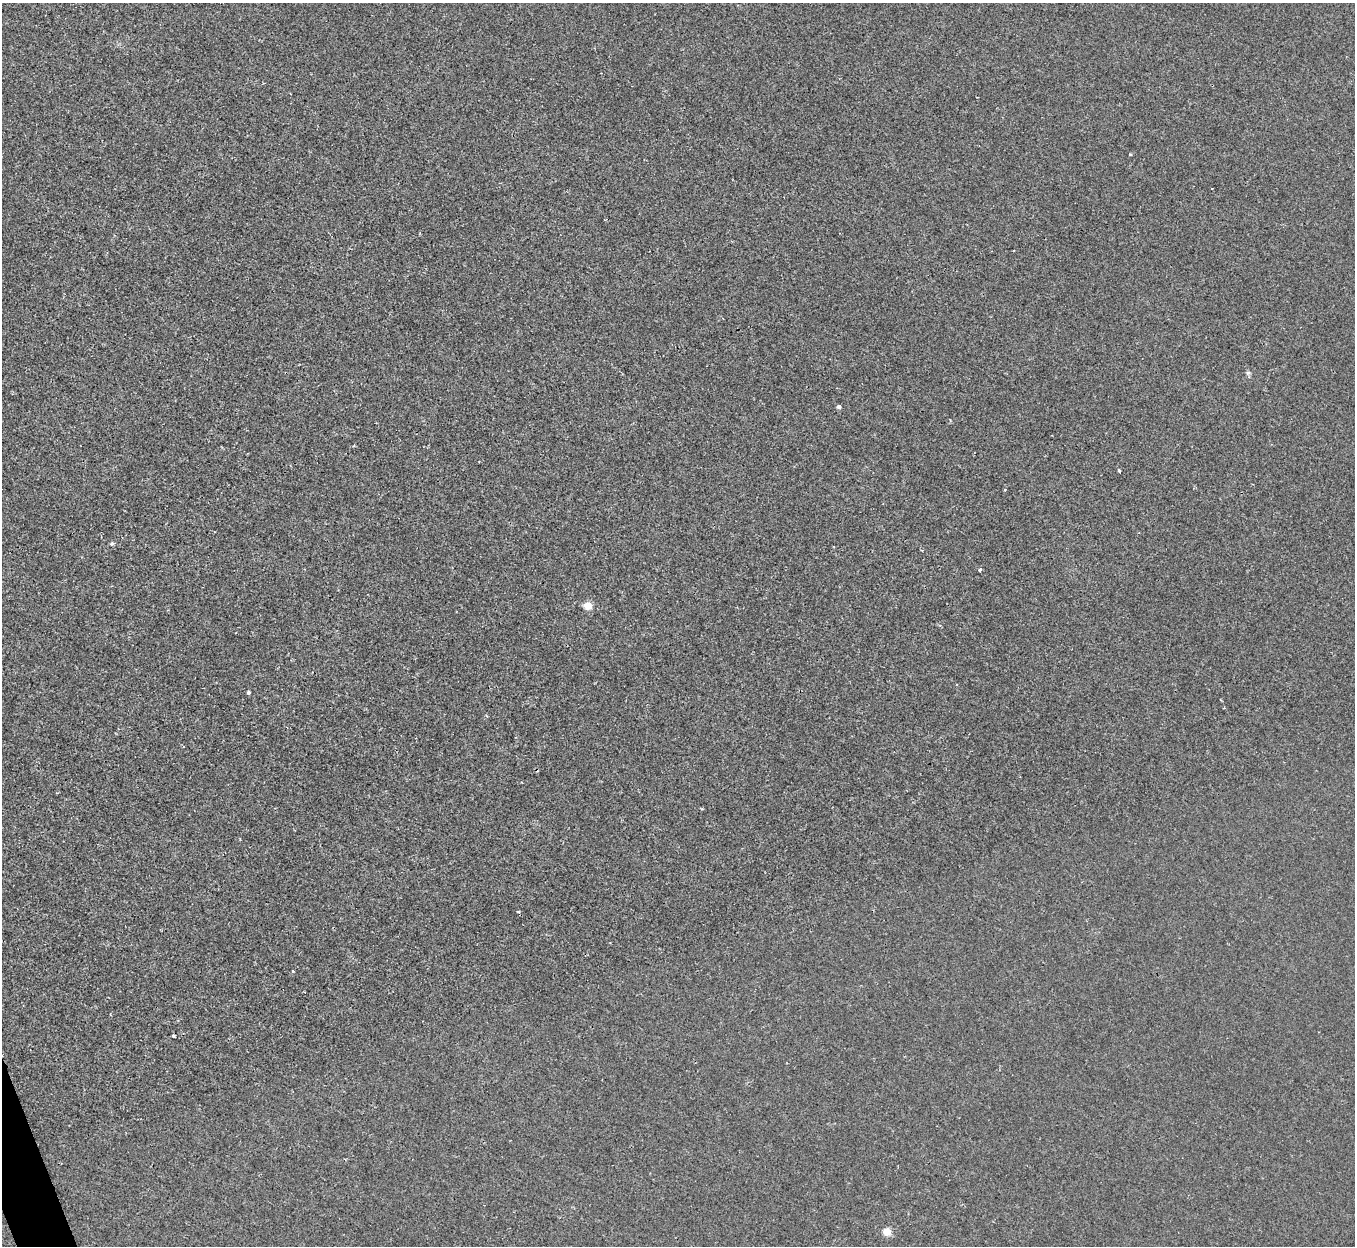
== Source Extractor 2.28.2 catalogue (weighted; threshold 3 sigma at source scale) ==
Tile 7 of 4 x 4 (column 3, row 2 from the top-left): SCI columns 2708-4060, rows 2637-3880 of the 5414 x 5400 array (HDU 1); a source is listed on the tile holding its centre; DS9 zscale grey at full resolution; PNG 1357 x 1248 px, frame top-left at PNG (2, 3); no overlay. Shown black and unused: <1% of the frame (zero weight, under 2 of 3 exposures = <1% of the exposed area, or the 3 px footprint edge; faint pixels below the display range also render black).
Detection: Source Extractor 2.28.2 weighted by HDU 2 'WHT'; one run over the whole footprint, this tile lists its part. Background 6.58e-04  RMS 0.0034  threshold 0.0152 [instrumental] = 3 sigma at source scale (4.5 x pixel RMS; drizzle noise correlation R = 1.50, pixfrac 1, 0.05/0.05 arcsec/px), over >= 5 px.
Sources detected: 12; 1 cosmic-ray / hot-pixel residue — not listed; the other 11 listed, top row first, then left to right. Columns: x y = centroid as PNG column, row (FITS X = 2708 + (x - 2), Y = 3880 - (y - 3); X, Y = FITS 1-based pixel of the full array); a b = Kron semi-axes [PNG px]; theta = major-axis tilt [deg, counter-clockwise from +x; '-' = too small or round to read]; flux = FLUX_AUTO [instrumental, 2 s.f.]
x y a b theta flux
1130 154 3 3 - 0.83
1248 373 6 5 - 0.65
839 407 5 4 - 0.78
1119 471 3 3 - 1.2
112 543 6 4 56 0.63
980 570 4 3 - 0.99
587 606 5 5 - 9.1
248 692 4 3 - 0.74
518 912 4 3 - 0.54
292 971 3 3 - 0.83
887 1232 5 5 - 11